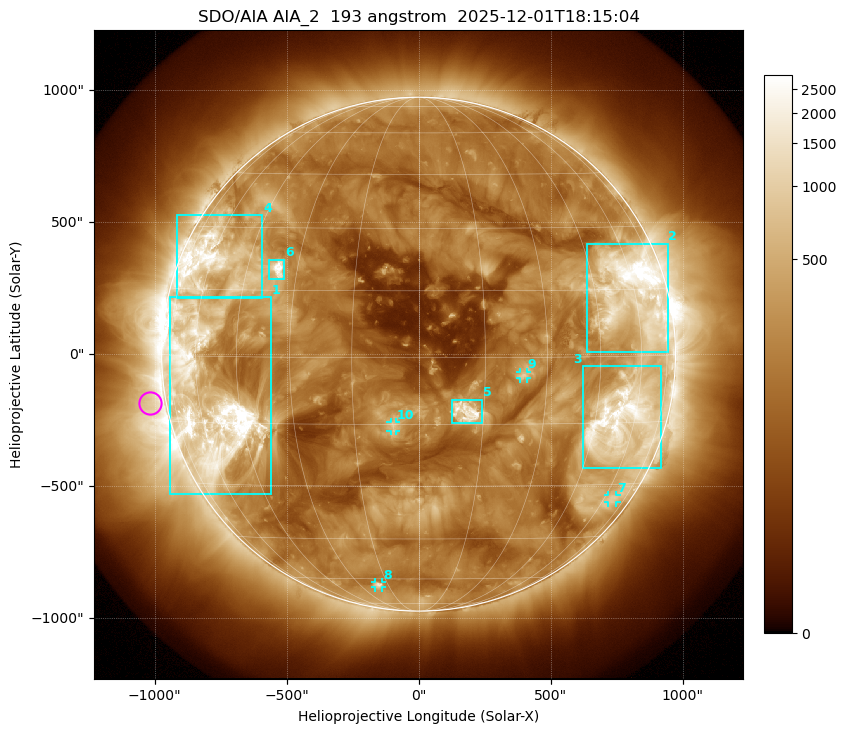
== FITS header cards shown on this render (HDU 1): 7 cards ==
TELESCOP= 'SDO/AIA '           / For AIA: SDO/AIA
INSTRUME= 'AIA_2   '           / For AIA: AIA_ATA1, AIA_ATA2, AIA_ATA3 or AIA_AT
WAVELNTH=                  193 / [angstrom] Wavelength
WAVEUNIT= 'angstrom'           / Wavelength unit: angstrom
DATE-OBS= '2025-12-01T18:15:04.843' / [ISO] Date when observation started; ISO 8
CTYPE1  = 'HPLN-TAN'           / CTYPE1: HPLN
CTYPE2  = 'HPLT-TAN'           / CTYPE2: HPLT

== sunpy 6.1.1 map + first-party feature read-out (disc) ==
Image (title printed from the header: SDO/AIA AIA_2  193 angstrom  2025-12-01T18:15:04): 1024 x 1024 px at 2.4 arcsec/px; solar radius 973 arcsec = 406 px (full disc in frame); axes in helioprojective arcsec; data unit not stated in the header (colour bar unlabelled)
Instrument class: DISC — disc imager (sunpy class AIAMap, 193 A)
Bright regions (active regions / flare kernels): reference = the median radial profile (limb darkening/brightening removed); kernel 9 px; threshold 5 sigma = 521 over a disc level ~191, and >= 1.15x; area >= 12 px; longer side >= 10 px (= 24 arcsec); searched inside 0.97 R_sun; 10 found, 10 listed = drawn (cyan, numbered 1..; 4 of them under ~33 arcsec drawn as corner ticks so the feature stays visible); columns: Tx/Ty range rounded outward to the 5 arcsec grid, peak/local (2 s.f.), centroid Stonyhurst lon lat
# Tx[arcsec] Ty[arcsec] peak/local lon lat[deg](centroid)
1 -945..-560 -530..215 23 -56 -10
2 635..945 10..420 23 +59 +14
3 620..920 -430..-45 13 +55 -15
4 -915..-590 210..525 10 -59 +21
5 125..240 -260..-170 15 +11 -12
6 -570..-505 280..360 17 -35 +20
7 715..750 -565..-535 3.5 +65 -34
8 -165..-140 -885..-865 5.4 -20 -63
9 385..410 -90..-65 5.5 +24 -4
10 -105..-85 -290..-255 5.6 -6 -15
Off-limb structures (1.02-1.3 R_sun): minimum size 162 px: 2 found; the strongest spans PA ~65..135 deg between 1.02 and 1.3 R_sun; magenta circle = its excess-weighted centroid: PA ~100 deg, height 1.06 R_sun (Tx ~-1020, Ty ~-185 arcsec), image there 2.8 x the reference